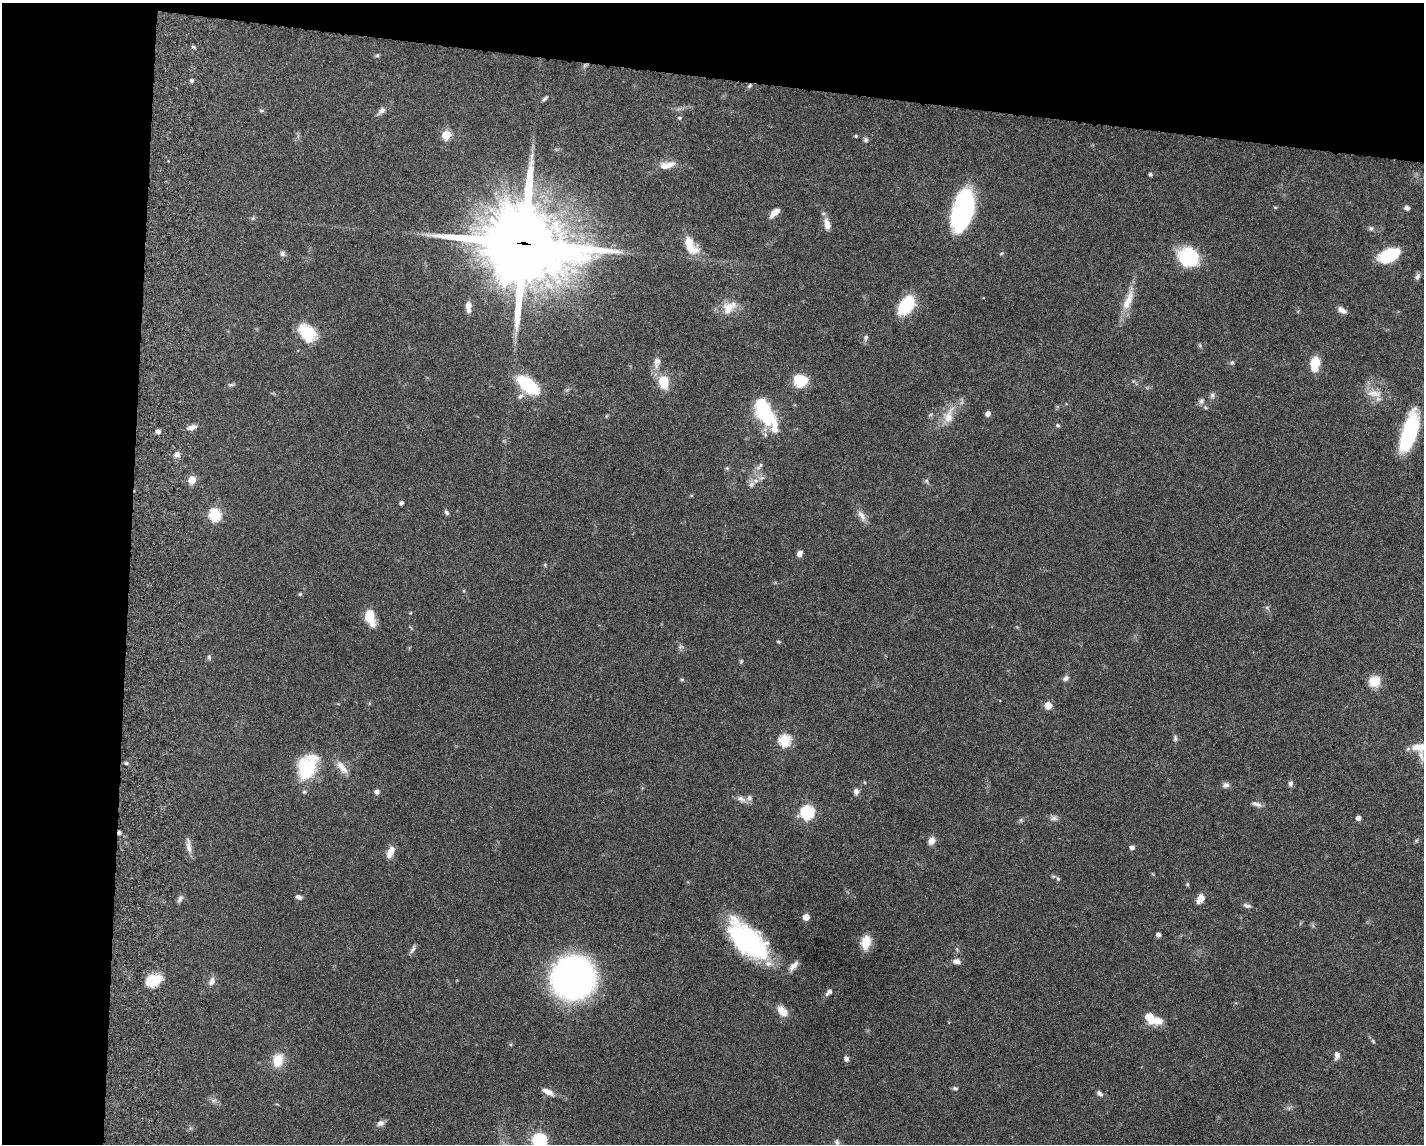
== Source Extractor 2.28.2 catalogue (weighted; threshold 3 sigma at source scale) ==
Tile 1 of 3 x 4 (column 1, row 1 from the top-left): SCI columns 278-1699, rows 3439-4580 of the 4711 x 4593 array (HDU 1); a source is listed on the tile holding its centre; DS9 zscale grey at full resolution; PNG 1426 x 1146 px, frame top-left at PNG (2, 3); no overlay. Shown black and unused: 16% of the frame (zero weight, under 5 of 9 exposures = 3% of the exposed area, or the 3 px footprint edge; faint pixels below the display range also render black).
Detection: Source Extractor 2.28.2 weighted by HDU 2 'WHT'; one run over the whole footprint, this tile lists its part. Background 0.0589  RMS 0.003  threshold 0.0124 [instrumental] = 3 sigma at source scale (4.09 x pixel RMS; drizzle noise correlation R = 1.36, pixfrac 0.8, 0.05/0.05 arcsec/px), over >= 5 px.
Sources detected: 133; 1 too faint to see at this stretch — not listed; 7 inside a brighter listed object's ellipse — not listed separately; the other 125 listed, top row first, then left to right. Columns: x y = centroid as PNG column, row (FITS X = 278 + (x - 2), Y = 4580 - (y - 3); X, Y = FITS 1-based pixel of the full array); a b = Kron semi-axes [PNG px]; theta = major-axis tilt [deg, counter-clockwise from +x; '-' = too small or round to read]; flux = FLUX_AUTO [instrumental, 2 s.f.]
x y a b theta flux
193 47 6 4 -2 0.4
377 55 6 5 - 0.45
192 80 5 4 - 0.59
749 86 8 4 46 0.56
545 99 11 4 45 0.61
261 110 7 4 -28 0.47
381 111 14 7 44 1.3
679 118 5 4 - 0.39
446 135 5 5 - 11
856 136 5 4 - 0.41
866 140 7 6 - 0.6
669 165 18 9 22 2.6
1150 174 5 4 - 0.46
1275 207 6 3 -18 0.27
964 208 32 15 75 61
1407 208 5 4 - 1.2
774 213 12 5 45 2.4
827 224 13 7 -75 2.6
1371 229 7 6 - 0.66
524 243 32 28 -15 2600
691 246 26 13 -59 6.1
282 254 7 6 - 0.78
1001 254 5 3 - 0.29
1389 255 21 12 26 13
1188 258 18 16 -27 19
1417 276 9 6 65 0.9
1128 301 33 11 68 4.9
906 305 23 13 53 11
468 307 13 6 -87 2
729 307 22 15 39 4.3
1342 310 11 6 -29 1.5
307 333 19 12 -44 11
866 338 8 6 66 0.74
1200 345 6 4 73 0.33
657 362 17 9 81 2.2
1232 363 6 5 - 0.58
1315 364 16 9 83 5.4
800 381 16 14 -5 5.5
664 382 11 8 -77 7.9
231 385 10 4 5 0.52
528 385 21 10 -37 20
1374 393 24 9 -3 3.5
1212 395 8 6 -77 0.75
520 396 9 6 45 1
1201 401 9 7 72 0.95
764 412 34 17 -62 17
988 414 5 4 - 1.5
930 415 6 4 19 0.38
949 416 27 12 71 4.8
1058 425 5 4 - 0.42
192 427 13 6 15 1.4
158 431 5 4 - 1.2
1409 432 39 13 73 22
177 454 8 7 - 1.2
760 466 14 5 46 1.1
727 468 5 5 - 0.39
192 480 5 5 - 6.5
926 481 6 5 - 0.53
751 484 10 7 52 1.2
401 503 4 4 - 0.89
447 513 7 5 -46 0.58
215 515 6 6 - 27
861 515 18 8 -62 1.9
799 554 6 5 - 1.6
300 594 5 4 - 0.35
370 616 17 11 -81 4.8
779 642 5 4 - 0.34
680 647 7 5 11 0.61
209 657 7 5 -71 0.47
741 661 6 4 86 0.39
1066 678 9 6 39 0.92
682 679 6 4 -1 0.37
1374 681 13 13 - 4.4
1048 705 5 5 - 6.3
1175 738 8 6 -82 0.66
784 740 6 6 - 26
1421 748 36 11 -5 6.7
126 763 5 5 - 0.42
342 767 22 8 -51 2.9
307 769 23 20 81 14
1290 784 7 6 - 0.8
1226 785 9 7 9 1
856 791 8 6 86 1
377 792 6 6 - 0.88
741 799 14 7 -28 1.5
1257 804 15 6 -19 1.2
807 812 6 6 - 38
1054 818 11 7 1 1
1358 818 4 4 - 1.4
1021 820 6 5 - 0.47
119 833 4 4 - 0.71
931 841 9 7 57 1.8
189 846 22 6 -81 1.7
1132 847 5 4 - 1.1
391 851 12 8 52 2.2
1058 879 6 5 - 0.45
1187 884 5 5 - 0.34
299 897 8 5 -23 0.81
180 899 11 6 63 0.91
1200 899 12 8 57 2.2
1246 905 10 5 -20 0.87
806 917 5 5 - 4.4
1158 935 4 4 - 1.1
748 941 47 22 -45 41
866 942 16 10 77 4.3
413 949 13 5 64 0.87
957 961 9 6 -8 1.3
793 966 13 6 49 1.7
573 978 28 26 70 150
212 981 11 7 63 1.4
151 982 22 14 39 5.9
829 992 11 6 42 0.89
782 1011 13 8 -45 3.4
1149 1017 9 8 - 4.3
1157 1021 18 10 7 3.6
1373 1041 7 4 -46 0.4
1337 1055 11 7 83 1.2
846 1059 7 5 -62 0.83
278 1060 14 11 76 5.6
955 1088 6 5 - 0.55
548 1092 17 7 -28 2
1099 1093 10 5 -44 0.87
380 1123 10 7 15 1.2
539 1140 6 6 - 53
837 1142 9 6 -72 0.71
Overlapping masked pixels (flux is a lower limit): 3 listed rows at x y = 749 86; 524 243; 119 833
Isophote crosses this tile's border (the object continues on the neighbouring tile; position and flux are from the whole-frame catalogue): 2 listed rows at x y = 1421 748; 539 1140